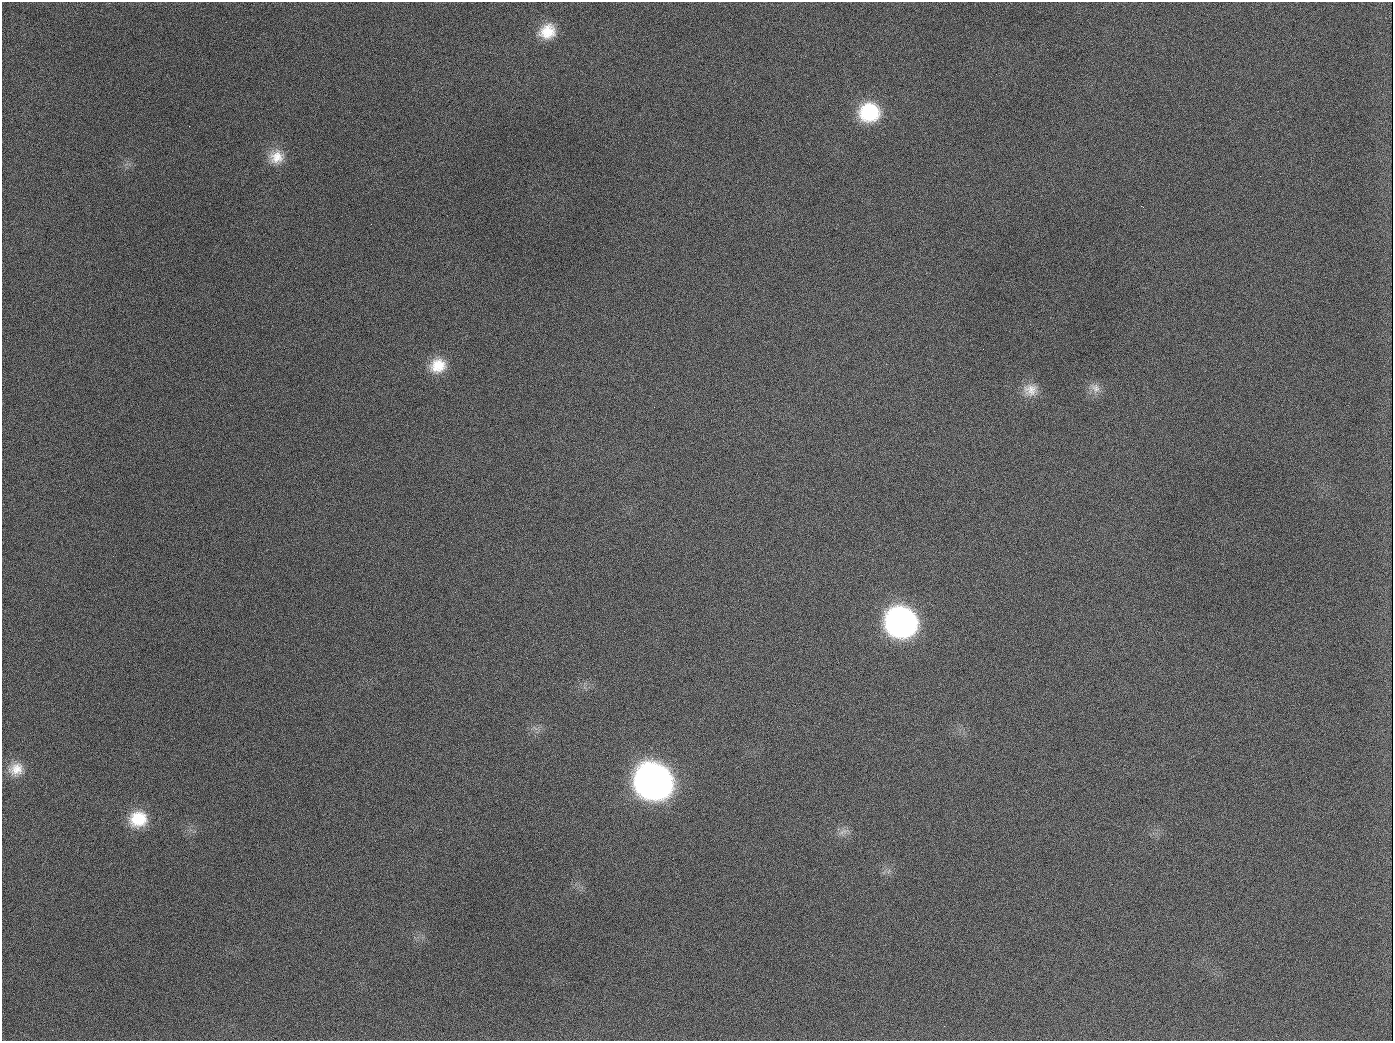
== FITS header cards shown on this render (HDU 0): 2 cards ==
NAXIS1  =                 1391
NAXIS2  =                 1039

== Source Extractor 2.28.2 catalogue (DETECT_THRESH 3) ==
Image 1391 x 1039 px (HDU 0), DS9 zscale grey, 1 PNG px = 1 image px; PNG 1395 x 1043 px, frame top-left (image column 1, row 1039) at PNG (2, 2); no overlay
Background 1590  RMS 72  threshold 215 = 3 sigma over >= 5 px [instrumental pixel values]
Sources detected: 14; all 14 listed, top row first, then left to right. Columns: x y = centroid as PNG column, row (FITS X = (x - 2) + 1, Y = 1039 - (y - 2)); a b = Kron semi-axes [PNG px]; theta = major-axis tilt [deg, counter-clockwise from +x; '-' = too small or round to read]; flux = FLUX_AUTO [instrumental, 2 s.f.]
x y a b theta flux
547 31 21 18 27 1.3e+05
869 112 22 20 5 3.1e+05
189 126 3 2 - 6.0e+03
276 157 19 19 - 9.6e+04
438 366 20 17 18 1.2e+05
1095 388 16 11 -42 4.4e+04
1030 390 19 16 10 7.3e+04
654 407 2 2 - 3.4e+03
901 622 21 20 - 2.2e+06
16 769 19 16 28 8.3e+04
654 782 23 21 -29 5.0e+06
138 819 21 19 14 1.7e+05
843 832 15 6 24 2.6e+04
944 1026 3 2 - 4.3e+03